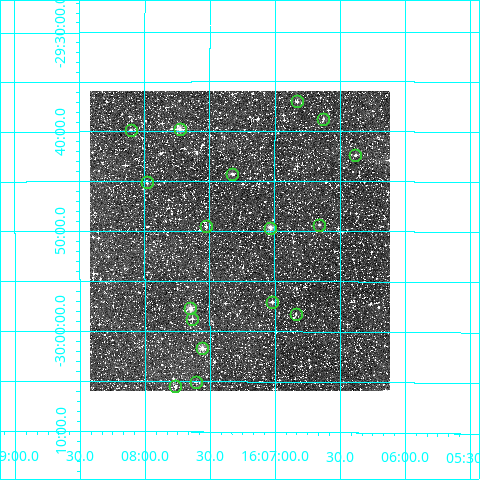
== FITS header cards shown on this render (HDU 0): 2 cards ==
NAXIS1  =                  300
NAXIS2  =                  300

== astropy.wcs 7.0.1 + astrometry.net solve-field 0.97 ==
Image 300 x 300 px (HDU 0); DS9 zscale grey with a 90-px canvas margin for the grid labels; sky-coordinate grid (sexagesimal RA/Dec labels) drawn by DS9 from the SOLVED WCS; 17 Tycho-2 reference stars matched to detected sources circled (green)
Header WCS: RA---TAN/DEC--TAN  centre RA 16:07:16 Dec -29:51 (241.82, -29.85 deg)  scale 6 arcsec/px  FOV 30.0' x 30.0'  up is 0 deg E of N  parity normal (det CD < 0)
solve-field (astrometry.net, Tycho-2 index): VERIFIED the header's WCS against the Tycho-2 star catalogue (verified at 2 index scales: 8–17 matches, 0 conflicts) and refined it, rather than solving blind
Solved WCS: RA---TAN-SIP/DEC--TAN-SIP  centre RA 16:07:16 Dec -29:51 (241.82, -29.85 deg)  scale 6 arcsec/px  FOV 30.0' x 30.0'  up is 0 deg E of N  parity normal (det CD < 0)
The solver's refit moves the header's centre by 2 arcsec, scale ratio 1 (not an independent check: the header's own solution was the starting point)
Tycho-2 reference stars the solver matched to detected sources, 17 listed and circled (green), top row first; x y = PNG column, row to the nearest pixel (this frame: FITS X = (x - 90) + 1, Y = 300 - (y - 91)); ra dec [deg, ICRS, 3 dp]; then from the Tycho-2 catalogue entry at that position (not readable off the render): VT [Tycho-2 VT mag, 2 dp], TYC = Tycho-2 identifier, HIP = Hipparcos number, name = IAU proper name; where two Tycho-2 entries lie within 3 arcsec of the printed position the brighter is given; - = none
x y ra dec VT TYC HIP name
297 101 241.708 -29.617 11.49 6792-476-1 - -
323 119 241.657 -29.646 11.31 6792-2216-1 - -
180 129 241.932 -29.663 10.41 6792-1586-1 - -
131 130 242.026 -29.664 11.05 6792-262-1 - -
355 155 241.595 -29.706 11.89 6792-248-1 - -
232 174 241.831 -29.738 10.94 6792-1750-1 - -
147 182 241.996 -29.752 11.40 6792-1264-1 - -
319 225 241.664 -29.822 11.01 6792-638-1 - -
206 226 241.882 -29.825 11.21 6792-126-1 - -
270 228 241.758 -29.828 9.94 6792-2253-1 78952 -
272 302 241.755 -29.951 10.94 6792-2187-1 - -
190 308 241.912 -29.962 9.87 6792-1746-1 - -
296 314 241.709 -29.971 12.38 6792-2092-1 - -
192 319 241.909 -29.980 11.27 6792-2012-1 - -
202 348 241.889 -30.029 10.47 7330-413-1 - -
196 382 241.902 -30.084 11.41 7330-115-1 - -
175 386 241.942 -30.092 12.42 7330-307-1 - -